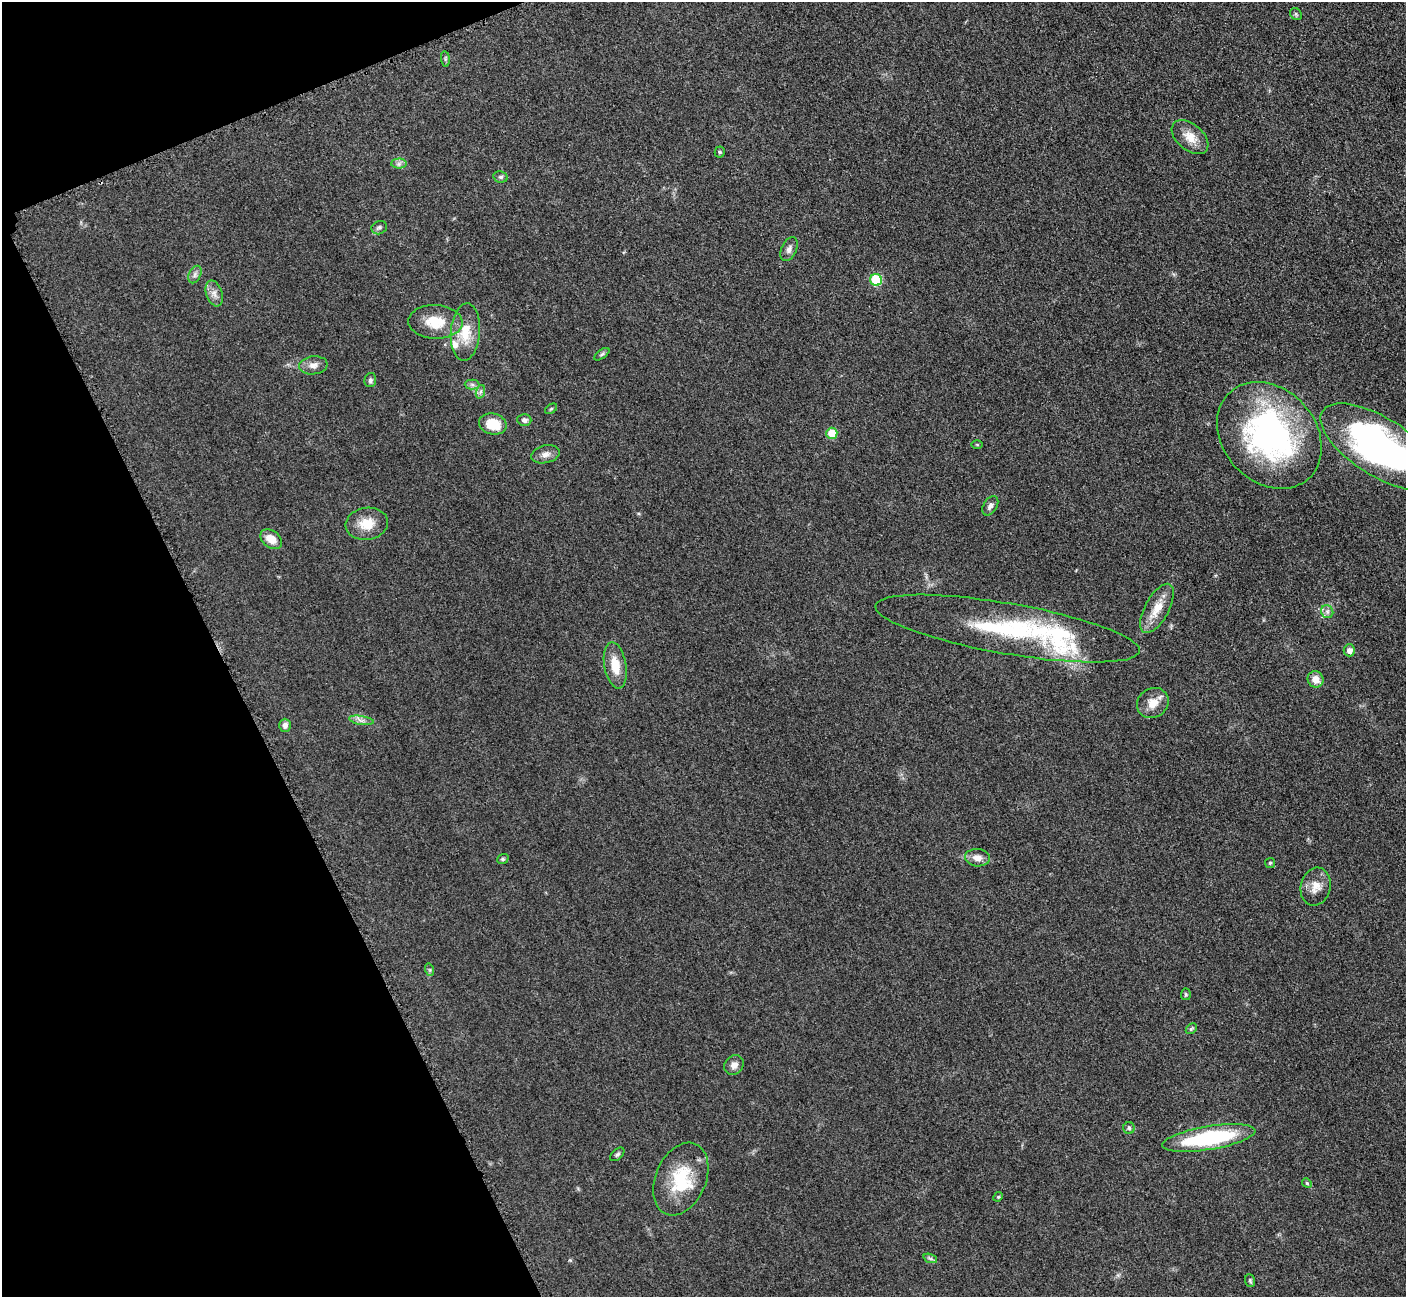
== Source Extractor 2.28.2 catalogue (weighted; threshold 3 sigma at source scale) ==
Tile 5 of 4 x 4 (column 1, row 2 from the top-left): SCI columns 65-1468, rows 2779-4073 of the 5701 x 5665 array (HDU 1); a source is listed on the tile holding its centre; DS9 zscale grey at full resolution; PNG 1408 x 1299 px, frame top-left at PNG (2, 2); each listed source drawn as its Kron ellipse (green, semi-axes under 4 px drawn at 4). Shown black and unused: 19% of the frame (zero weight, under 3 of 5 exposures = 3% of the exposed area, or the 3 px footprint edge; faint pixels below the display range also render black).
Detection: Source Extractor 2.28.2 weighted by HDU 2 'WHT'; one run over the whole footprint, this tile lists its part. Background 0.0532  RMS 0.0059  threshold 0.0266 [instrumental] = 3 sigma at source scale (4.5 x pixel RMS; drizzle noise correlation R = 1.50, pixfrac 1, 0.05/0.05 arcsec/px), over >= 5 px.
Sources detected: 58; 4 inside a brighter listed object's ellipse — not listed separately; the other 54 listed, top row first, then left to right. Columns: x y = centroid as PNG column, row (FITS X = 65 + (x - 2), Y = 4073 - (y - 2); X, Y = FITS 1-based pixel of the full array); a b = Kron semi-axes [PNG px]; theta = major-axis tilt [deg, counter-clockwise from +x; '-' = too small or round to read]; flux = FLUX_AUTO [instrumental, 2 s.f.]
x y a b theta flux
1296 14 6 5 - 0.93
445 59 8 4 -83 0.92
1190 137 21 13 -40 8.7
720 152 5 5 - 0.79
399 164 7 5 1 1.6
501 177 7 5 -12 1.2
379 228 8 6 24 1.4
789 249 13 7 65 2.6
195 275 9 6 64 1.9
876 280 6 6 - 28
214 293 13 8 -72 3.6
435 322 27 16 -3 15
465 332 29 14 86 14
602 354 9 4 35 1.1
313 365 14 9 6 3.9
370 380 7 6 - 1.6
472 384 7 5 -1 1.3
480 392 7 4 71 1.2
551 409 7 3 36 0.68
524 420 7 6 - 1.9
493 424 14 10 -14 12
832 433 5 5 - 14
1269 435 58 46 -48 140
977 445 5 3 - 0.57
1380 447 68 29 -32 190
545 454 14 9 12 3.6
990 506 10 6 59 2.4
367 524 21 16 7 11
271 539 12 8 -38 7.9
1157 608 27 12 61 11
1327 612 6 6 - 1.7
1007 629 134 25 -10 80
1349 650 6 5 - 3
615 665 23 11 -80 11
1316 679 8 7 - 5.8
1153 703 16 14 36 7.8
361 720 12 4 -9 2.4
285 725 6 5 - 2.7
977 858 12 8 -4 4.7
503 859 6 4 21 0.89
1270 863 5 5 - 0.84
1316 887 19 15 75 7.4
430 970 6 4 -72 0.89
1186 994 6 5 - 0.8
1191 1029 6 4 44 0.94
734 1065 10 9 - 3.3
1129 1128 6 5 - 1.2
1209 1138 47 11 9 59
617 1154 8 5 44 1.2
681 1179 38 25 67 29
1307 1183 5 4 - 0.73
998 1197 5 4 - 0.67
930 1258 7 4 -19 1.3
1250 1281 6 5 - 0.87
Isophote crosses this tile's border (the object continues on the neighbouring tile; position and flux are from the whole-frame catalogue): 1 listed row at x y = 1380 447